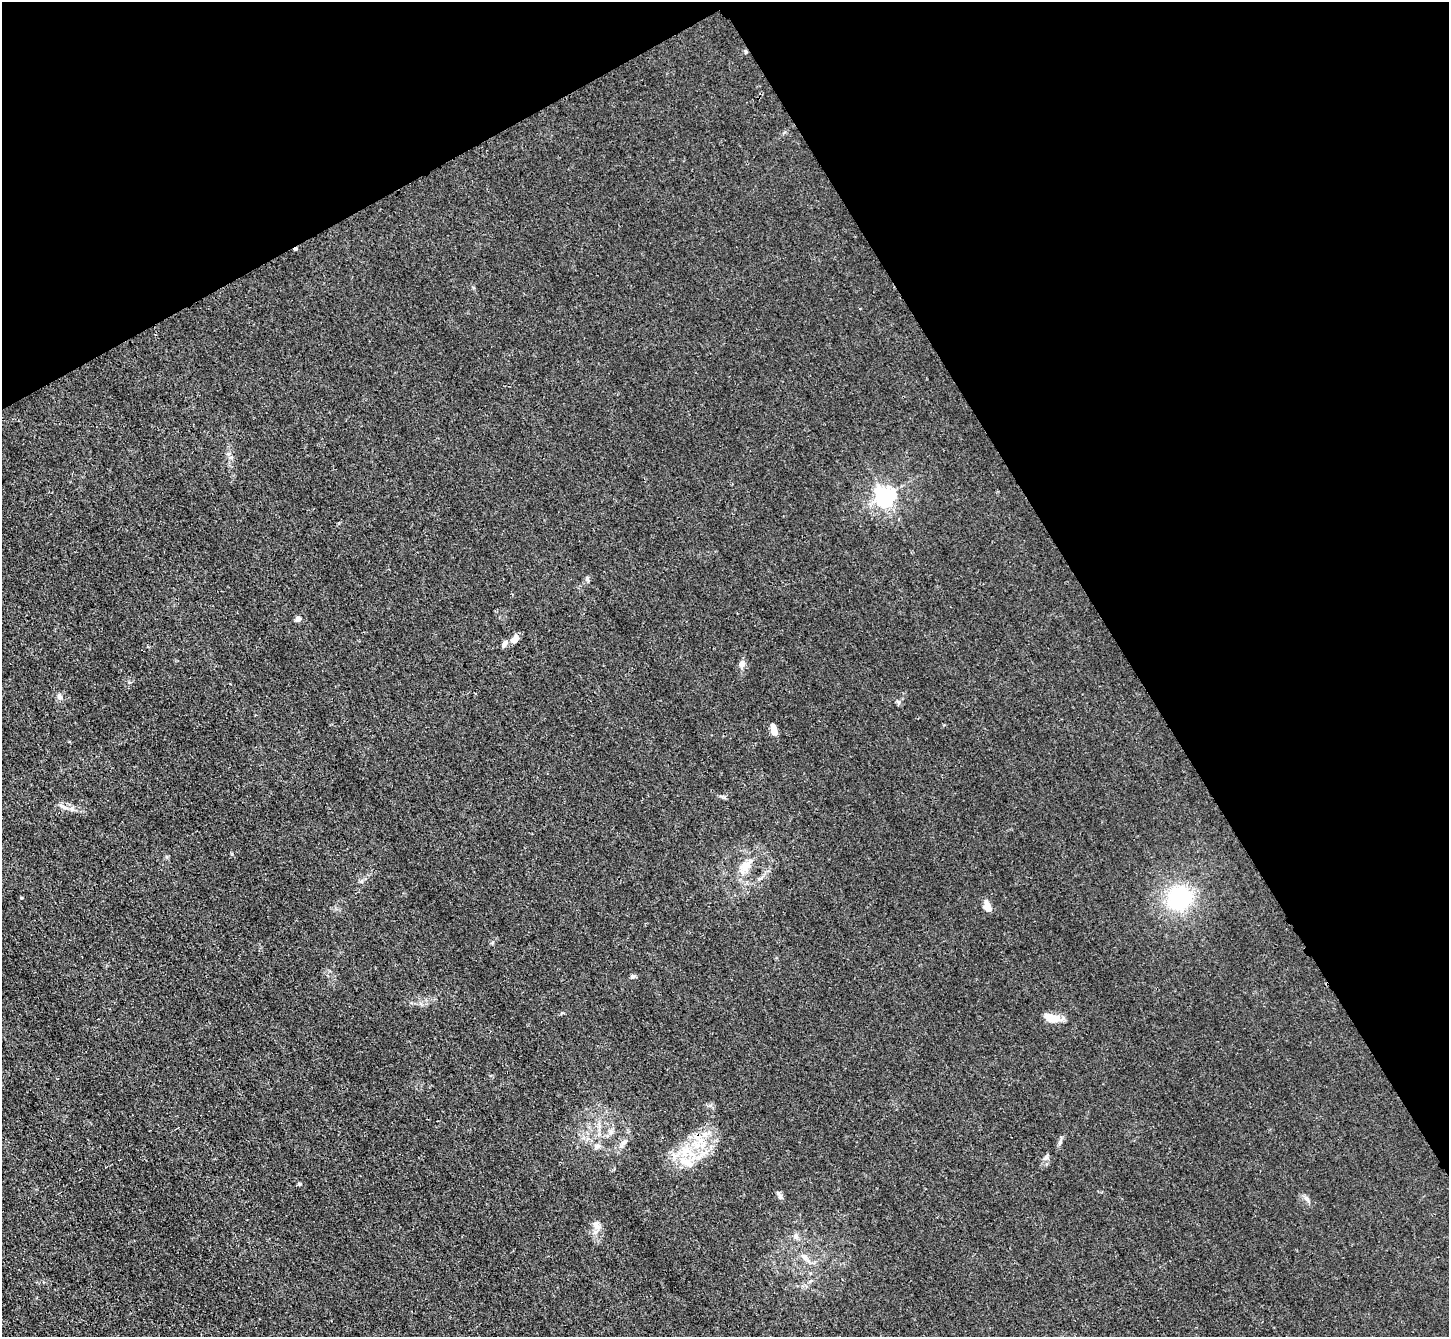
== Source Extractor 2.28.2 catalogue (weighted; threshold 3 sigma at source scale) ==
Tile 3 of 4 x 4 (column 3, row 1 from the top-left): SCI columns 2911-4357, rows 4314-5648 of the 5823 x 5815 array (HDU 1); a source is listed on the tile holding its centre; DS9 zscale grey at full resolution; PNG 1451 x 1339 px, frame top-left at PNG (2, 2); no overlay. Shown black and unused: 30% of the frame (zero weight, under 3 of 4 exposures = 2% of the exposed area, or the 3 px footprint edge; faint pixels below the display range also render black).
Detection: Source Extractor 2.28.2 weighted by HDU 2 'WHT'; one run over the whole footprint, this tile lists its part. Background 0.0138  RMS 0.0044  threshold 0.0199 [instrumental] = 3 sigma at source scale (4.5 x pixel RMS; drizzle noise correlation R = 1.50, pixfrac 1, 0.05/0.05 arcsec/px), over >= 5 px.
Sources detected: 32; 1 cosmic-ray / hot-pixel residue — not listed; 5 inside a brighter listed object's ellipse — not listed separately; the other 26 listed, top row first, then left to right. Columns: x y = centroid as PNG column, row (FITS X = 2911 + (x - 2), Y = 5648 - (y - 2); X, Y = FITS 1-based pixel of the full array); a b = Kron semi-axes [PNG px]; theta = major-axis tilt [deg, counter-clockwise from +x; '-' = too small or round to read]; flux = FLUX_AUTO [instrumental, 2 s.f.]
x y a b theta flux
746 52 6 3 90 0.53
885 496 7 6 - 240
587 579 7 5 -79 1
298 619 5 4 - 3
515 641 12 7 0 1.8
504 644 10 6 56 1.9
742 663 7 6 - 2.7
60 697 9 7 -71 1.8
774 729 14 7 -76 3.1
63 807 14 5 -22 2
746 865 20 11 43 6.1
1180 898 13 11 47 61
987 906 13 7 -73 3.5
633 976 5 4 - 1.5
1055 1019 12 8 22 5.4
611 1132 7 5 45 1.3
1060 1142 10 5 65 1.2
624 1143 10 6 45 1.6
597 1146 8 6 63 1.4
685 1151 21 15 31 13
1046 1157 7 6 - 1.1
779 1195 10 5 -49 1.2
1307 1199 12 4 -54 1.3
596 1225 15 9 -63 3.1
796 1236 8 7 - 1.6
805 1257 10 7 -44 2.4
Unlisted compact peaks at least as high as the median listed source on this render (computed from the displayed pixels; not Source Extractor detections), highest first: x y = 899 702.